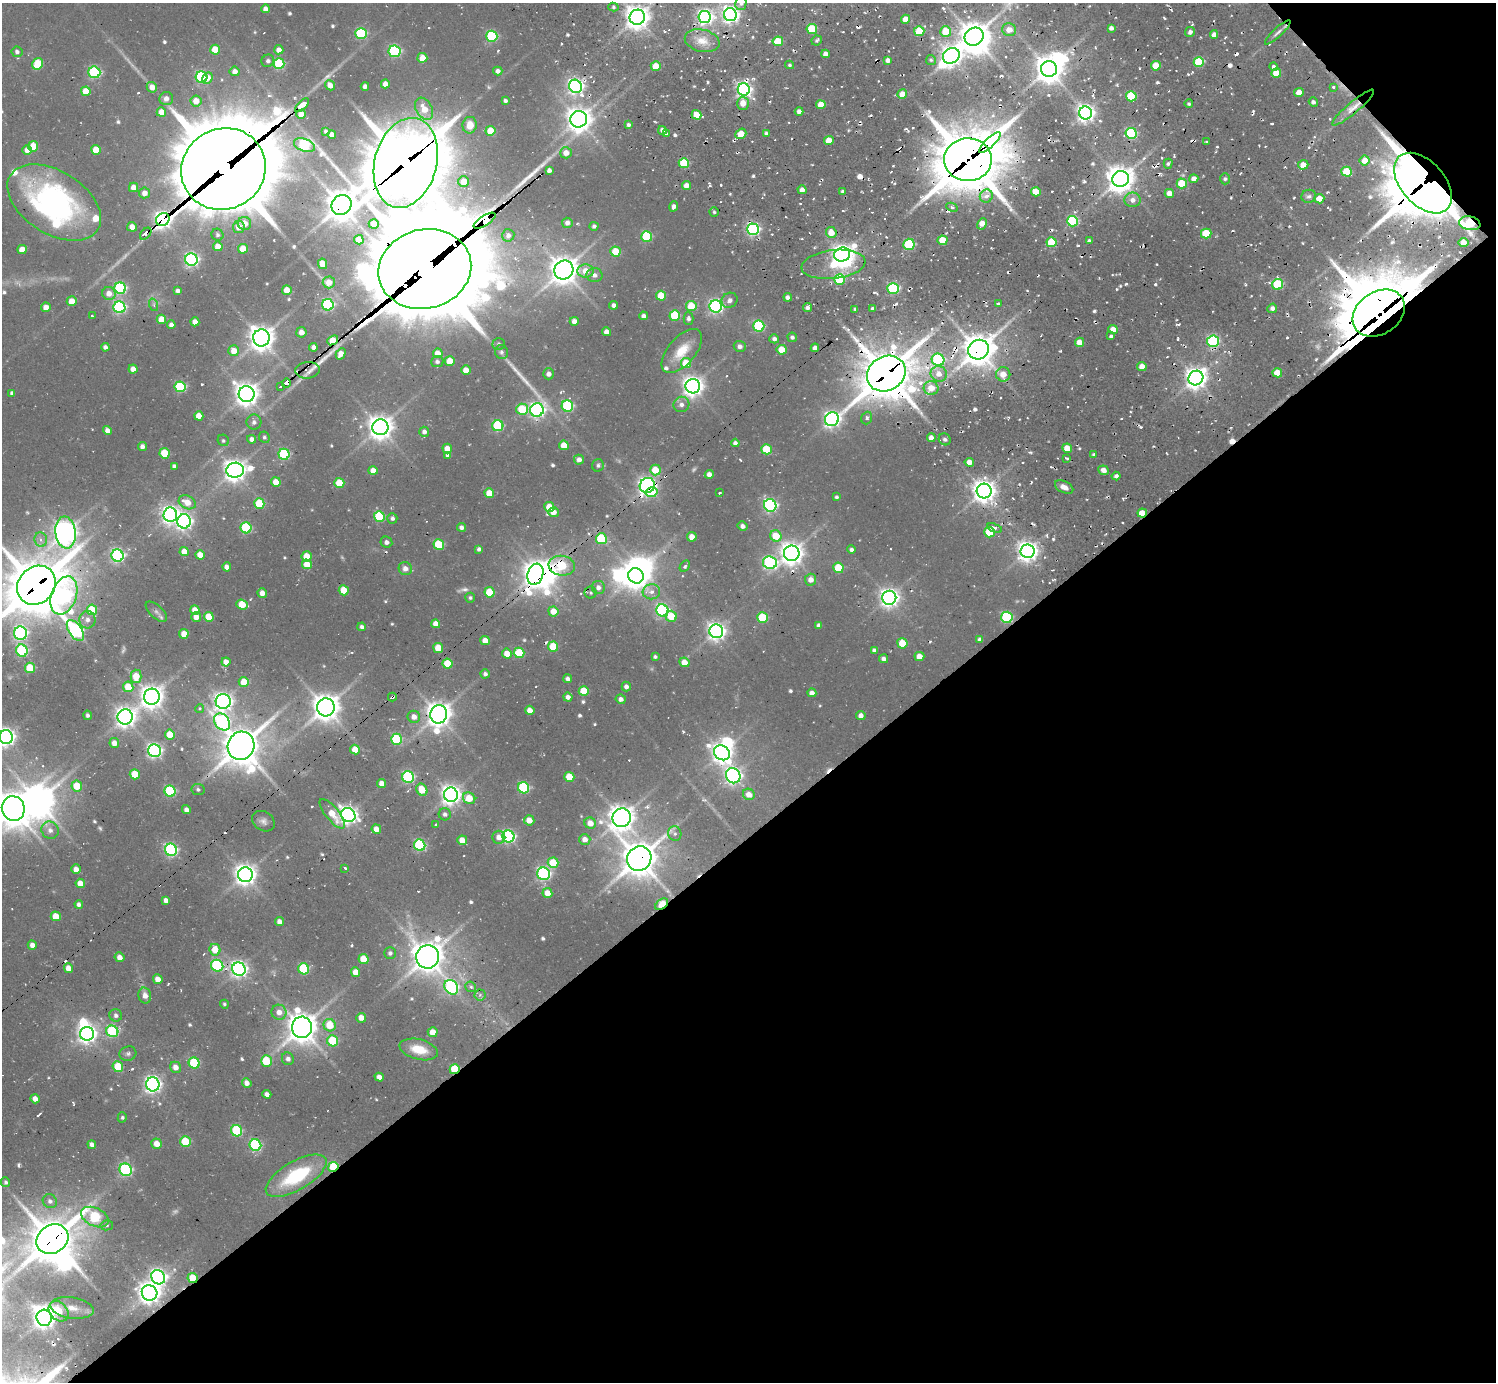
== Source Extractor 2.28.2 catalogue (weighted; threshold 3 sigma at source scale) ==
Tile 12 of 4 x 4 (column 4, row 3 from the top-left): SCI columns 4898-6391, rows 2091-3470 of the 6424 x 6381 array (HDU 1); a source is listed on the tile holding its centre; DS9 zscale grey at full resolution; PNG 1498 x 1384 px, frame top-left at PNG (2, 3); each listed source drawn as its Kron ellipse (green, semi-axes under 4 px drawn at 4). Shown black and unused: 41% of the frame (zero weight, under 2 of 3 exposures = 15% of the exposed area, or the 3 px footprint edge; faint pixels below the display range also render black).
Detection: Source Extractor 2.28.2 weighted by HDU 2 'WHT'; one run over the whole footprint, this tile lists its part. Background 0.135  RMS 0.011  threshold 0.0488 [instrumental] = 3 sigma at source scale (4.5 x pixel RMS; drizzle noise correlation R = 1.50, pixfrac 1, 0.05/0.05 arcsec/px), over >= 5 px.
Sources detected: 650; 7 too faint to see at this stretch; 16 inside a brighter object's white glare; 39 cosmic-ray / hot-pixel residue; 5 long thin detections or spike segments (spike, bleed or trail) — neither listed nor drawn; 7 inside a brighter listed object's ellipse — not listed separately; of the other 576, all 500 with FLUX_AUTO >= 1.79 (the completeness limit of this list) listed and drawn (76 fainter detections not listed), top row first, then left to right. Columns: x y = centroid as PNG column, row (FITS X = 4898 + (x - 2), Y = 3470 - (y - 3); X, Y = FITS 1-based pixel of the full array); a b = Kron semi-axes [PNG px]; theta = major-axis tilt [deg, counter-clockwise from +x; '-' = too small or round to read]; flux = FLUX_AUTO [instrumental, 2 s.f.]
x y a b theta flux
741 3 7 5 76 3.2
613 7 5 4 - 2.1
265 9 4 4 - 5.8
730 15 6 6 - 470
637 17 8 7 - 1100
705 17 6 6 - 360
906 19 4 4 - 13
1111 28 4 4 - 4.1
812 29 5 5 - 51
1009 30 7 6 - 11
919 31 5 5 - 47
946 31 5 5 - 27
1190 32 5 4 - 4
1278 32 17 4 43 4.9
361 33 5 5 - 98
1214 35 4 4 - 6
492 36 5 5 - 100
974 37 10 8 30 1700
817 40 5 5 - 2.2
702 41 17 11 -13 15
778 41 5 5 - 32
215 50 5 5 - 26
279 50 4 4 - 8
395 51 6 5 - 140
17 52 5 5 - 3.4
825 54 4 4 - 6.7
951 56 9 7 34 630
422 58 5 5 - 18
888 60 4 4 - 5.1
931 60 5 5 - 2
268 61 6 6 - 2.9
1199 62 5 5 - 57
38 64 6 5 - 49
279 64 5 5 - 80
790 65 4 3 - 1.9
656 66 5 5 - 17
1156 66 5 5 - 27
1273 67 4 3 - 22
1049 69 8 8 - 1400
235 71 5 5 - 6.2
498 71 4 4 - 4.6
94 72 6 6 - 110
1276 73 5 4 - 20
201 77 6 5 - 130
207 78 6 4 65 8.8
385 84 4 4 - 7.4
330 85 5 4 - 8.6
365 86 4 4 - 4.6
575 86 7 6 - 370
152 87 5 5 - 9.9
1333 87 3 3 - 2.2
744 89 6 6 - 350
86 91 5 5 - 20
1299 93 5 4 - 13
902 94 5 5 - 13
1131 96 5 5 - 56
166 99 7 6 - 6.7
196 101 5 5 - 12
505 101 3 3 - 2.6
1313 102 5 4 - 3.3
743 103 6 6 - 12
1189 104 4 4 - 2
302 105 9 3 43 230
821 105 5 4 - 17
1353 108 27 5 40 11
424 109 12 8 -60 17
799 111 4 4 - 4.6
161 112 5 4 - 16
1085 113 6 6 - 530
301 114 4 4 - 15
696 115 5 4 - 18
579 119 8 8 - 1100
470 125 8 7 - 13
628 125 3 3 - 2.4
662 130 4 4 - 5
326 131 4 3 - 2.1
490 131 5 5 - 23
766 133 4 3 - 2.2
1131 133 5 5 - 110
666 134 4 3 - 12
741 134 6 5 - 20
332 135 4 4 - 6.5
829 141 5 4 - 21
990 142 14 4 44 540
1207 142 3 3 - 1.8
304 145 11 6 -20 100
33 146 5 5 - 24
27 150 4 4 - 8.7
96 150 5 5 - 23
566 153 6 5 - 10
968 160 24 21 -1 5600
1365 161 5 5 - 12
406 163 46 31 75 7000
684 163 5 5 - 56
1168 164 5 4 - 2.2
1303 165 5 5 - 12
223 169 43 40 28 14000
549 170 4 4 - 4.4
1347 172 5 5 - 40
1121 179 8 8 - 1400
1194 179 4 4 - 7.7
1225 179 5 5 - 2.2
464 182 5 5 - 15
1182 183 5 5 - 33
1423 183 36 22 -48 4600
686 185 4 4 - 7
134 187 5 4 - 9.3
802 190 4 4 - 5.7
843 192 4 3 - 2.4
1036 192 5 4 - 14
145 193 5 5 - 7.8
1169 193 4 4 - 9.8
986 196 7 6 - 8.4
1309 196 7 6 - 3.8
1319 199 5 5 - 14
1133 200 8 7 - 7.1
54 203 52 31 -32 240
342 205 10 9 - 1800
674 206 5 4 - 3.7
952 207 6 4 -27 2.2
714 212 4 4 - 1.9
163 219 7 6 - 720
485 221 12 5 32 1700
1072 221 5 5 - 95
244 223 7 6 - 12
567 223 5 5 - 5.1
1470 223 11 7 -11 70
374 224 5 5 - 14
982 224 6 4 60 13
594 226 4 4 - 3.1
132 227 5 4 - 9.4
239 227 6 6 - 12
753 229 6 6 - 230
831 232 5 5 - 14
1206 233 5 5 - 39
146 234 7 4 50 19
217 235 6 5 - 2.6
508 235 6 6 - 4.2
647 236 5 5 - 69
359 240 5 4 - 17
942 240 5 5 - 22
1089 241 4 4 - 2.6
1052 242 5 5 - 46
1464 243 5 4 - 11
909 244 6 5 - 91
218 246 5 4 - 12
22 249 5 4 - 15
243 249 5 5 - 24
615 251 5 5 - 29
842 255 8 7 - 710
191 260 6 6 - 230
322 264 5 4 - 17
833 264 32 14 7 46
425 269 47 39 14 24000
564 270 10 9 - 1400
586 271 8 6 -4 15
594 275 8 7 - 4.9
840 279 5 5 - 62
329 282 6 6 - 11
1278 284 5 5 - 72
120 288 6 5 - 140
893 288 5 5 - 120
287 290 5 4 - 16
178 291 4 4 - 3.4
109 293 7 6 - 9.6
661 296 5 5 - 30
788 297 4 4 - 3.9
730 300 8 7 - 4.7
72 301 5 5 - 13
998 304 3 3 - 2.8
154 305 6 4 -72 1.9
328 305 6 5 - 150
614 305 4 4 - 4
691 306 5 5 - 36
716 306 6 6 - 290
46 307 5 4 - 8.6
119 307 6 6 - 180
807 308 5 4 - 4.4
1272 308 5 4 - 4.5
855 309 3 3 - 1.8
873 309 4 3 - 3.1
1379 313 28 21 34 7800
675 315 5 5 - 59
92 316 3 3 - 5.7
644 316 4 4 - 4.5
161 319 5 4 - 20
688 319 6 5 - 3.2
574 321 4 4 - 6.4
195 322 4 4 - 8.7
171 325 4 4 - 4.6
759 326 5 5 - 110
1113 330 5 4 - 15
301 332 5 5 - 7.7
606 332 4 4 - 7.5
1111 336 3 3 - 8.6
792 337 5 4 - 2.8
261 338 8 8 - 1100
774 339 5 4 - 3.5
333 340 6 4 39 34
1213 341 6 5 - 140
1080 342 4 4 - 12
499 344 6 6 - 2.5
740 346 6 5 - 4.3
105 347 4 4 - 3.5
313 347 4 4 - 4.4
815 348 4 4 - 5.7
782 350 5 5 - 26
978 350 10 9 - 1900
234 351 5 5 - 12
682 351 26 13 50 25
501 352 7 6 - 2.8
438 353 5 5 - 12
341 354 6 4 58 12
938 360 6 6 - 92
450 361 5 5 - 19
437 362 6 5 - 3.5
686 363 5 5 - 30
1142 367 5 4 - 10
133 369 4 4 - 8.1
308 370 12 8 6 8.5
466 370 5 4 - 12
1277 373 5 4 - 21
549 374 5 5 - 5
886 374 20 17 32 4200
939 374 8 7 - 11
1003 374 7 7 - 12
1196 378 7 7 - 860
286 383 4 4 - 61
693 386 7 7 - 730
180 387 5 5 - 99
280 387 3 3 - 3.4
931 388 7 7 - 15
12 393 4 4 - 2.8
247 394 8 8 - 1100
681 404 8 7 - 5.3
567 406 6 5 - 100
522 409 6 5 - 48
537 410 7 6 - 340
199 416 4 4 - 14
867 418 6 5 - 3.3
832 419 7 6 - 420
254 422 7 7 - 3.6
498 426 5 5 - 85
380 427 8 8 - 1100
107 431 5 4 - 7.4
424 432 5 5 - 3.6
264 437 6 5 - 2.3
931 438 4 4 - 6.8
252 439 4 4 - 4.8
945 439 6 5 - 3.3
223 440 6 5 - 1.8
735 443 4 4 - 3.5
564 445 5 4 - 20
142 446 5 4 - 4.5
1067 448 5 4 - 16
447 449 5 5 - 13
766 449 5 5 - 41
165 453 5 5 - 37
284 454 5 5 - 86
448 455 4 4 - 4.6
1094 455 4 3 - 2.5
1066 458 4 3 - 1.9
579 460 5 5 - 5.7
969 462 5 4 - 8.9
598 465 6 5 - 2.3
174 466 4 4 - 3
235 470 9 7 11 930
655 470 5 5 - 22
1103 470 5 4 - 6.1
373 471 4 4 - 9.8
709 474 4 4 - 5.6
1116 476 4 4 - 3.1
276 482 5 5 - 14
339 483 5 5 - 34
647 485 8 7 - 420
1064 487 10 5 -27 7.4
984 491 7 7 - 960
652 492 6 5 - 30
489 493 5 5 - 23
719 493 3 2 - 2.2
836 497 4 3 - 2
187 502 9 6 -26 14
259 503 5 5 - 44
770 505 6 6 - 250
549 507 5 5 - 23
553 512 5 5 - 10
1142 513 5 4 - 18
170 515 7 7 - 500
379 516 5 5 - 66
392 518 5 5 - 2.9
184 521 7 6 - 370
743 526 5 4 - 4
461 527 4 4 - 4
246 528 5 5 - 91
995 528 8 4 -21 4.9
66 532 16 10 -83 890
989 532 5 5 - 48
776 536 6 5 - 26
692 537 5 4 - 11
41 539 7 6 - 4.9
601 539 5 5 - 65
386 542 6 5 - 3.5
439 544 5 5 - 52
479 549 4 4 - 3.2
851 549 4 4 - 3.1
1028 551 7 7 - 730
184 552 5 4 - 13
792 553 8 8 - 960
200 555 5 4 - 13
117 556 6 6 - 220
306 556 5 5 - 19
770 562 7 6 - 180
307 564 5 5 - 15
562 566 13 10 -7 54
685 566 6 4 59 2.5
227 567 4 4 - 7
405 568 7 6 - 6.1
838 568 5 5 - 44
535 574 11 7 71 1000
636 576 8 7 - 980
811 580 6 5 - 7.6
36 585 21 18 48 4700
598 587 6 6 - 5.1
344 590 5 5 - 23
490 592 5 5 - 36
651 592 9 7 8 6
262 593 5 4 - 7.5
591 593 6 6 - 1.9
64 595 20 12 70 270
470 598 5 5 - 2
889 598 7 7 - 600
242 604 6 5 - 24
92 610 5 5 - 37
195 610 5 4 - 11
662 610 6 6 - 190
553 611 5 5 - 14
156 612 13 6 -42 4.3
671 616 5 5 - 22
196 617 5 4 - 8.8
209 617 5 5 - 25
762 617 5 5 - 55
1007 617 6 5 - 100
87 620 9 8 - 6.2
436 624 4 4 - 9.2
819 625 4 4 - 4.2
362 627 4 4 - 3
75 631 12 6 -56 250
716 631 7 6 - 540
20 633 7 6 - 230
184 634 5 4 - 16
980 639 4 4 - 4
485 640 5 4 - 11
902 643 5 5 - 27
553 646 5 5 - 36
438 648 5 5 - 20
874 650 4 4 - 3.1
22 651 6 5 - 110
519 653 5 5 - 49
507 654 5 5 - 13
919 656 5 4 - 12
655 657 4 3 - 2.1
884 659 4 4 - 4.3
226 662 4 4 - 8.7
684 662 5 4 - 13
448 664 5 5 - 33
30 668 5 5 - 40
485 674 4 4 - 2.9
136 676 6 5 - 18
568 679 4 4 - 4.1
244 682 5 5 - 18
128 687 5 5 - 23
626 687 5 4 - 4.1
584 691 5 5 - 30
812 693 4 4 - 6.1
152 697 8 8 - 990
392 697 4 3 - 3.2
568 697 4 4 - 4.9
621 699 5 4 - 4.5
223 701 7 7 - 530
326 707 9 9 - 1300
199 709 4 4 - 2.4
530 710 4 4 - 8.6
439 714 9 8 - 1100
87 715 5 4 - 2.7
861 715 5 4 - 5.2
125 717 8 7 - 650
414 717 6 6 - 7.6
222 722 9 7 -52 170
170 734 5 5 - 18
6 737 7 6 - 520
396 739 5 5 - 90
114 743 5 4 - 9
241 746 14 13 - 2600
355 749 5 4 - 17
154 751 6 6 - 280
722 753 8 7 - 710
135 774 5 5 - 26
733 776 8 7 - 400
408 777 6 5 - 150
569 777 5 5 - 29
382 784 4 4 - 9.8
77 786 5 5 - 23
524 788 6 5 - 110
198 789 6 5 - 2.1
422 790 6 5 - 19
170 791 5 5 - 97
749 794 6 5 - 10
451 795 7 7 - 680
469 798 6 5 - 20
13 808 12 11 - 2100
186 810 4 4 - 4.1
332 814 18 6 -51 19
445 814 6 6 - 3.4
348 815 7 6 - 500
622 818 9 9 - 1200
529 820 5 5 - 12
263 821 12 9 -33 5.2
590 823 6 5 - 12
435 825 3 3 - 2.6
376 829 5 4 - 9.3
50 830 9 8 - 5.4
675 834 7 6 - 3
508 836 6 6 - 210
499 837 6 6 - 7.3
585 839 6 5 - 6.7
462 840 5 4 - 14
420 845 6 5 - 120
171 850 6 5 - 200
639 859 13 12 - 2300
553 863 5 5 - 37
345 868 4 3 - 1.9
76 869 5 4 - 7.8
544 874 6 6 - 220
245 875 7 7 - 840
80 883 5 4 - 13
547 893 5 5 - 12
166 900 4 4 - 5.3
79 904 4 4 - 3.6
662 904 7 4 40 51
56 916 5 5 - 18
280 922 5 4 - 5.6
32 945 4 4 - 5.2
215 950 6 5 - 17
390 953 6 6 - 3.1
120 957 5 4 - 6.5
428 957 12 11 - 1700
364 959 5 5 - 25
217 966 6 5 - 120
68 968 5 4 - 9.1
239 969 7 6 - 440
304 969 5 5 - 79
356 972 5 4 - 11
158 979 5 4 - 9.7
451 987 8 6 -52 190
471 987 5 5 - 2.7
145 995 8 6 -77 7
480 995 5 5 - 2.3
224 1004 4 4 - 1.8
279 1012 7 7 - 8.7
116 1015 6 6 - 3.5
361 1018 5 4 - 9
330 1025 6 6 - 24
302 1027 11 10 - 1700
112 1031 6 5 - 110
433 1032 5 4 - 12
87 1034 7 7 - 570
333 1041 5 5 - 50
419 1049 19 10 -14 24
128 1054 8 7 - 2.8
288 1059 6 6 - 4.5
266 1061 5 5 - 38
194 1063 5 5 - 71
118 1067 5 5 - 29
176 1067 6 5 - 7.1
455 1069 5 5 - 48
379 1077 4 4 - 6.5
247 1083 5 4 - 6
153 1084 7 6 - 420
267 1094 4 4 - 4.7
35 1099 5 4 - 7.3
122 1117 5 4 - 2
237 1131 6 5 - 85
185 1142 5 5 - 49
157 1144 5 5 - 10
92 1145 4 4 - 4.2
255 1145 6 5 - 120
333 1167 5 4 - 58
126 1170 6 6 - 150
296 1176 34 14 30 73
6 1182 5 4 - 2
50 1201 7 6 - 3.5
95 1217 14 9 -25 95
107 1225 6 5 - 1.9
52 1239 17 14 31 3500
158 1277 7 6 - 390
193 1278 5 5 - 21
150 1293 8 7 - 830
72 1308 22 10 -9 15
59 1311 11 8 -48 20
44 1318 8 7 - 880
Overlapping masked pixels (flux is a lower limit): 44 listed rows (the first 20) at x y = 637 17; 1273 67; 302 105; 1353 108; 741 134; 990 142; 968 160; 406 163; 223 169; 1121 179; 1423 183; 54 203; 342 205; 163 219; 485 221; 1470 223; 146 234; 425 269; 1379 313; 333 340
Isophote crosses this tile's border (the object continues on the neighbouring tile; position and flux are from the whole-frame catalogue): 5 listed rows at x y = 741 3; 637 17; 36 585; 6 737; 13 808